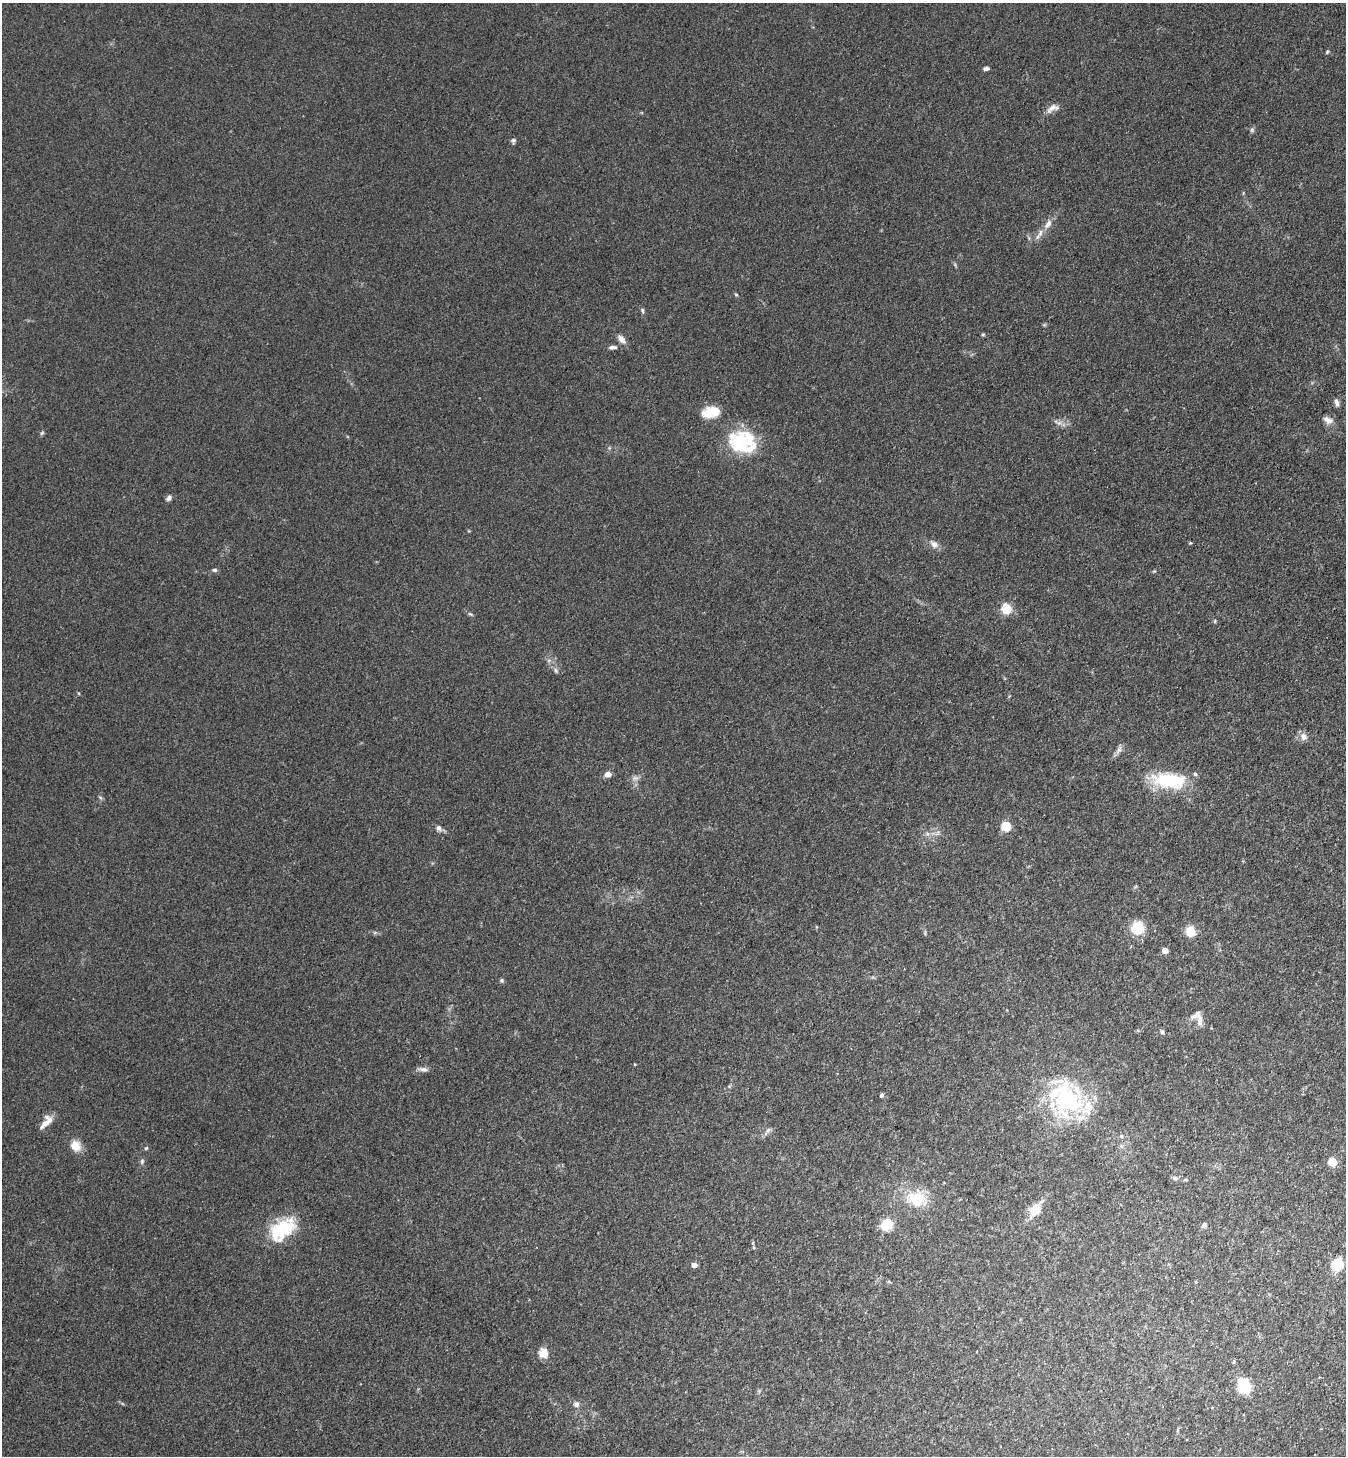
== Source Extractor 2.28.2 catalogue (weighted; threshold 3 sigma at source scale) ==
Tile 6 of 4 x 4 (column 2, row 2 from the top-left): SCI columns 1543-2886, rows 2945-4398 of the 5911 x 5888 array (HDU 1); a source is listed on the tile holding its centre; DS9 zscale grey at full resolution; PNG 1348 x 1458 px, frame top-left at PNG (2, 3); no overlay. Shown black and unused: <1% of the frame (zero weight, under 3 of 4 exposures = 5% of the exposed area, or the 3 px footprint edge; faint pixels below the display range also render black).
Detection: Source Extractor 2.28.2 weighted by HDU 2 'WHT'; one run over the whole footprint, this tile lists its part. Background 0.176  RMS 0.0084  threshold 0.038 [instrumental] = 3 sigma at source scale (4.5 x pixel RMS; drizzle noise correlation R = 1.50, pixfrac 1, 0.05/0.05 arcsec/px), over >= 5 px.
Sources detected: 71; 1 inside a brighter object's white glare — not listed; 7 inside a brighter listed object's ellipse — not listed separately; the other 63 listed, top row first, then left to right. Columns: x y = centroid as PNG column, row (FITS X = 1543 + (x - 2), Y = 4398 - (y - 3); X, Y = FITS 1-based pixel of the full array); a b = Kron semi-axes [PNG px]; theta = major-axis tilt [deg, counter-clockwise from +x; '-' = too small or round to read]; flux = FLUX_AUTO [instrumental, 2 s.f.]
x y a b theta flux
1327 52 6 3 46 1
986 69 7 4 8 2.2
1052 108 19 8 24 6.1
1252 130 7 5 -45 1.7
513 141 7 5 -79 1.9
1048 224 14 7 53 6.4
736 294 5 3 - 0.9
642 310 7 4 -83 1.5
983 334 6 4 0 1
622 339 10 6 -50 6.2
613 347 12 5 4 2.9
1337 403 10 6 -75 3.1
711 412 22 12 11 19
1328 420 14 8 -28 5.4
1059 423 9 7 -2 3.8
42 433 7 4 45 1.3
742 441 39 19 -22 43
169 498 7 5 52 3
1190 543 4 4 - 0.82
934 544 11 8 -43 5.1
215 570 7 5 0 1.7
1006 609 8 7 - 26
470 614 7 4 -35 1.3
1215 621 6 3 89 0.99
556 670 8 4 -81 1.8
1303 736 11 9 -57 5.2
1119 750 15 5 65 3.6
607 774 8 6 12 4.8
635 778 10 6 0 3.3
1169 780 44 19 -6 48
100 797 6 4 -20 1.2
1006 826 5 5 - 56
439 828 9 7 -57 3.4
937 833 8 4 53 2.3
1137 928 7 7 - 47
1190 931 7 6 - 25
1165 950 5 4 - 9.5
501 980 5 5 - 1.6
1200 1019 18 7 88 5.7
1162 1032 6 6 - 2
423 1069 13 6 -9 3.5
882 1095 5 4 - 1.8
1066 1098 52 43 -67 110
45 1123 23 7 42 8
768 1131 14 4 59 2.6
75 1146 14 12 -61 10
146 1148 5 4 - 1.1
142 1161 8 5 76 1.9
1332 1162 9 8 - 11
1175 1178 7 6 - 2.4
1185 1180 6 3 18 1.1
917 1199 33 24 -13 33
1035 1210 18 13 55 14
887 1225 8 7 - 39
1204 1225 8 6 42 2.2
282 1229 35 20 37 46
1337 1264 9 8 - 33
694 1265 4 4 - 6.9
543 1353 13 11 -60 9.2
1233 1362 6 4 72 1.1
1244 1386 10 8 -63 56
576 1404 9 8 - 3.5
1178 1430 6 4 71 1.2